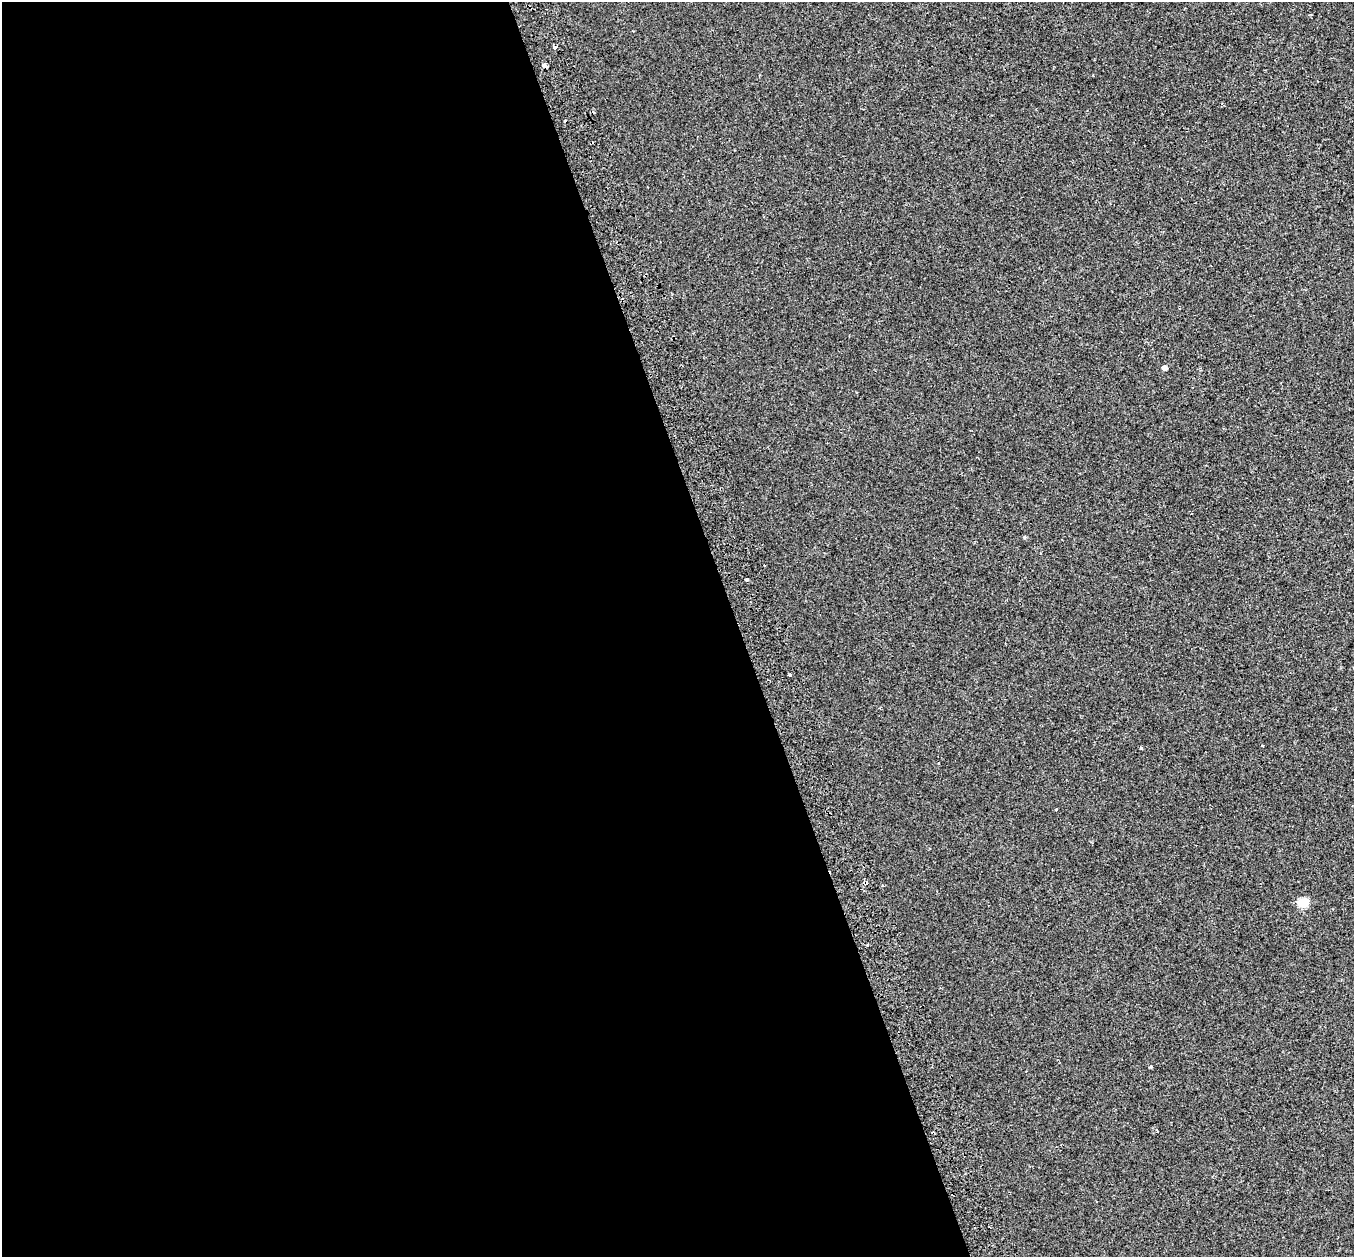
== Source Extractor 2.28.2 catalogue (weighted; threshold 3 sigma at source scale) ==
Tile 9 of 4 x 4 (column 1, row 3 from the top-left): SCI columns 60-1411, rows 1398-2652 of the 5557 x 5361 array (HDU 1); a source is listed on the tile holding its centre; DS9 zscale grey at full resolution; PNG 1356 x 1259 px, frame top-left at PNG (2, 2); no overlay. Shown black and unused: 55% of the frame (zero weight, under 2 of 3 exposures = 5% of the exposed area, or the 3 px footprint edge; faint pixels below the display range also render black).
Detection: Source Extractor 2.28.2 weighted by HDU 2 'WHT'; one run over the whole footprint, this tile lists its part. Background 0.00152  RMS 0.0034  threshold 0.0152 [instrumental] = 3 sigma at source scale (4.5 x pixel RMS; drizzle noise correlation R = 1.50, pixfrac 1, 0.0396/0.0396 arcsec/px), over >= 5 px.
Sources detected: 15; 3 cosmic-ray / hot-pixel residue — not listed; the other 12 listed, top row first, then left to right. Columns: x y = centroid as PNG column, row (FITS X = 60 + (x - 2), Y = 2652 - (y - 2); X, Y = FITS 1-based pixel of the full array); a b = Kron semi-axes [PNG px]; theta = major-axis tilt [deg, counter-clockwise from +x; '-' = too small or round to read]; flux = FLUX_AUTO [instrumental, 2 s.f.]
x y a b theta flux
555 47 3 3 - 4.8
545 66 5 3 - 7.5
1164 368 5 4 - 1.2
1024 537 5 3 - 0.34
747 579 4 3 - 1.8
790 675 3 3 - 2.7
1262 746 3 2 - 0.32
1141 748 3 3 - 0.64
939 763 3 2 - 0.21
1056 809 3 3 - 3.5
1303 903 5 5 - 15
1150 1067 4 3 - 1.1
Overlapping masked pixels (flux is a lower limit): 2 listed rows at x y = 555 47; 545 66